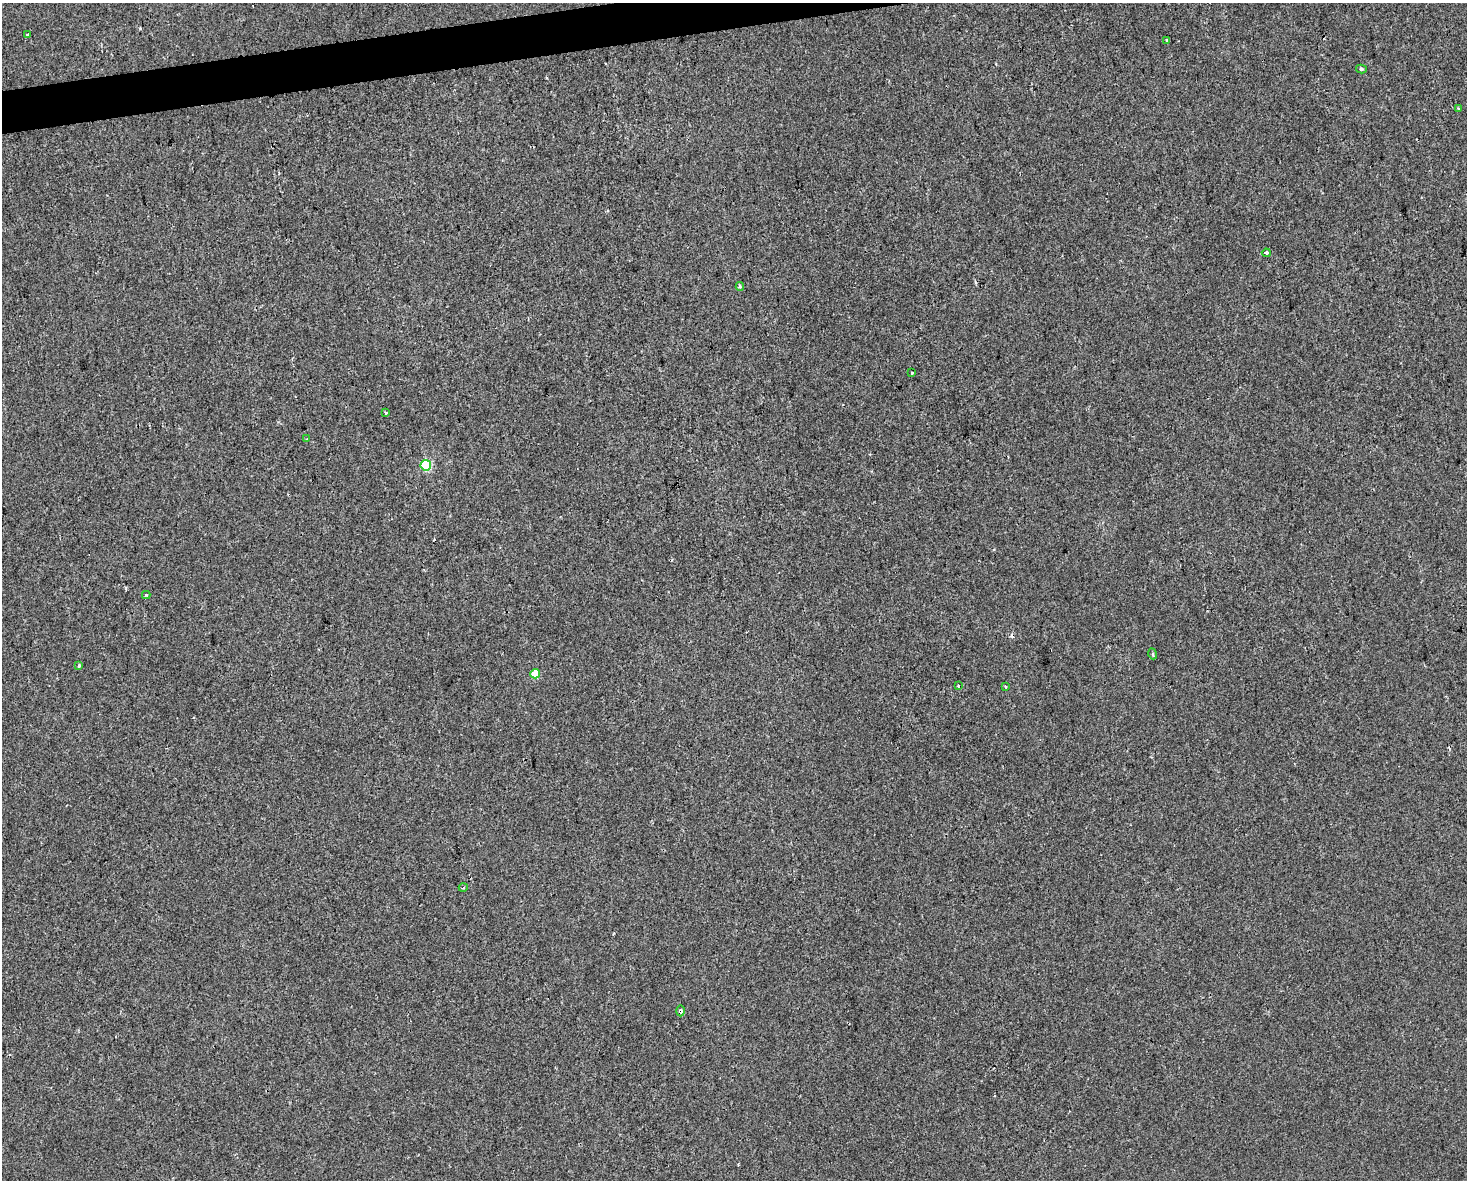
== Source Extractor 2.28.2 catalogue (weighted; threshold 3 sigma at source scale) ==
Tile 8 of 3 x 4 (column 2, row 3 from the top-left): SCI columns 1483-2947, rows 1179-2356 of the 4473 x 4711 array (HDU 1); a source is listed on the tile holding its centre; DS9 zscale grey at full resolution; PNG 1469 x 1182 px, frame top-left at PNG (2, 3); each listed source drawn as its Kron ellipse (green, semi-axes under 4 px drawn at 4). Shown black and unused: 2% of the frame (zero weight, under 2 of 3 exposures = <1% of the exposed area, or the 3 px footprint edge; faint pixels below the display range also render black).
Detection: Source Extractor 2.28.2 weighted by HDU 2 'WHT'; one run over the whole footprint, this tile lists its part. Background -6.59e-04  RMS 0.0042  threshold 0.0191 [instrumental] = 3 sigma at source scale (4.5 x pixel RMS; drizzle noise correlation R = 1.50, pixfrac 1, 0.0396/0.0396 arcsec/px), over >= 5 px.
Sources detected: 22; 4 cosmic-ray / hot-pixel residue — neither listed nor drawn; the other 18 listed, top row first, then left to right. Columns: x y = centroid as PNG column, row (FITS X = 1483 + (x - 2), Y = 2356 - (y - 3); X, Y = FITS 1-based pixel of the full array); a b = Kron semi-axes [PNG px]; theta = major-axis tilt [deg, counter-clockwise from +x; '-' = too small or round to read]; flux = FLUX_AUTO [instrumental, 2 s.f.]
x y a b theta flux
27 34 3 3 - 1.5
1167 40 4 3 - 0.73
1361 69 5 4 - 0.7
1459 108 3 3 - 0.49
1266 253 4 3 - 0.91
740 286 4 4 - 0.58
912 373 3 2 - 0.38
386 413 3 3 - 0.81
307 439 4 3 - 0.36
426 465 5 5 - 28
146 595 4 4 - 0.57
1153 654 5 3 - 0.48
79 666 3 3 - 1.3
535 674 5 4 - 8
958 686 3 3 - 0.57
1006 687 3 2 - 0.36
463 888 4 3 - 0.41
681 1011 5 4 - 1.6
Overlapping masked pixels (flux is a lower limit): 1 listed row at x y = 681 1011